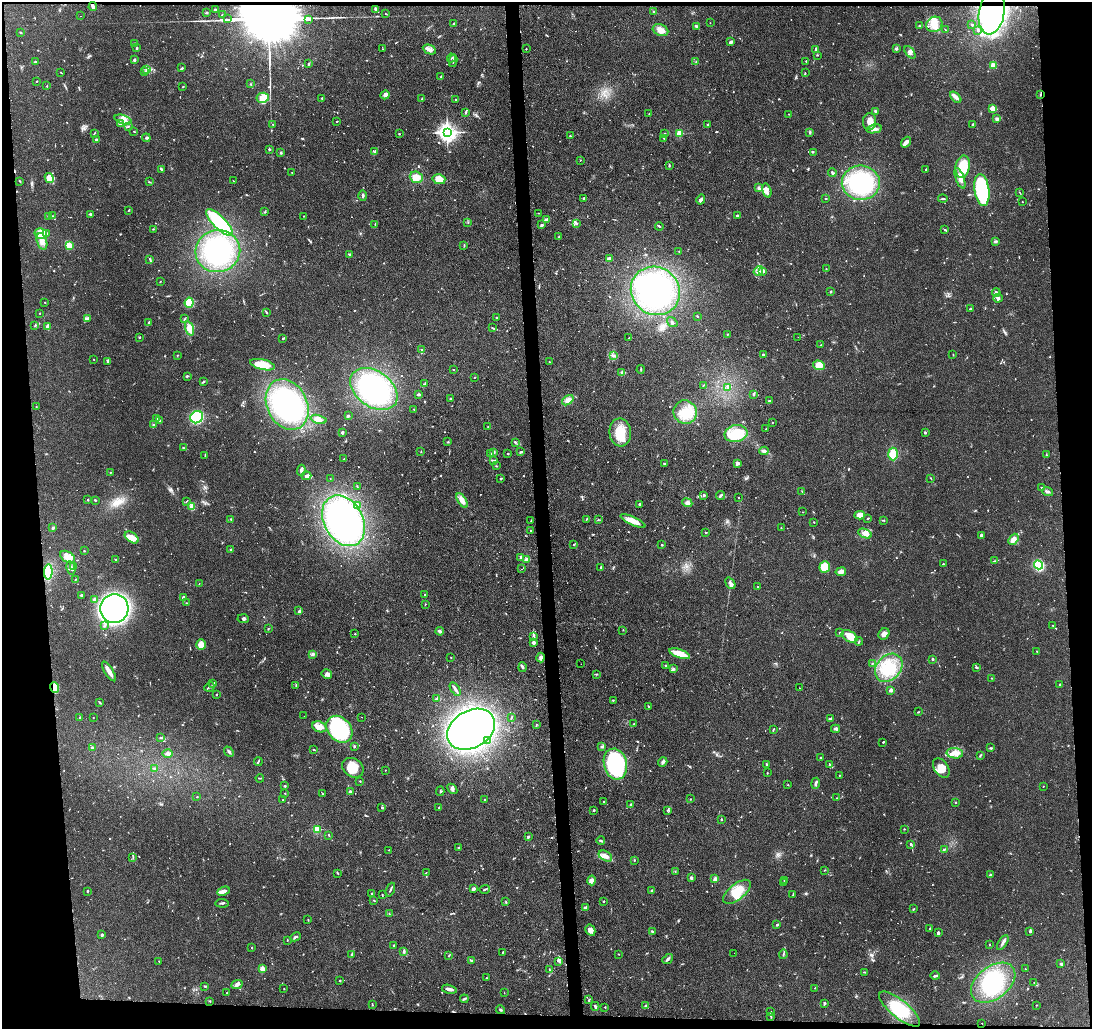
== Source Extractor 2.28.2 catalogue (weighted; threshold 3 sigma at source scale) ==
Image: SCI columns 1-4359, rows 113-4219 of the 4359 x 4331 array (HDU 1 of 3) = the unmasked area's bounding box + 8 px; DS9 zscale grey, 4 x 4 block average (1 PNG px = mean of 4 x 4 image px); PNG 1094 x 1031 px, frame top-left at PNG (2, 2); each listed source drawn as its Kron ellipse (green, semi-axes under 4 px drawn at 4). Shown black and unused: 9% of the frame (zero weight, under 2 of 3 exposures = <1% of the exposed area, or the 3 px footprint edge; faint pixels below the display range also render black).
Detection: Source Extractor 2.28.2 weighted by HDU 2 'WHT'. Background 0.126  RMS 0.0067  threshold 0.03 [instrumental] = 3 sigma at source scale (4.5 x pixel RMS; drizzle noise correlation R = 1.50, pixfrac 1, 0.05/0.05 arcsec/px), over >= 5 px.
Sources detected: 1026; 6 too faint to see at this stretch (4 x 4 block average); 14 inside a brighter object's white glare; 13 cosmic-ray / hot-pixel residue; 3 long thin detections or spike segments (spike, bleed or trail) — neither listed nor drawn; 31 coinciding with a brighter row at this scale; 48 inside a brighter listed object's ellipse — not listed separately; of the other 911, all 500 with FLUX_AUTO >= 1.78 (the completeness limit of this list) listed and drawn (411 fainter detections not listed), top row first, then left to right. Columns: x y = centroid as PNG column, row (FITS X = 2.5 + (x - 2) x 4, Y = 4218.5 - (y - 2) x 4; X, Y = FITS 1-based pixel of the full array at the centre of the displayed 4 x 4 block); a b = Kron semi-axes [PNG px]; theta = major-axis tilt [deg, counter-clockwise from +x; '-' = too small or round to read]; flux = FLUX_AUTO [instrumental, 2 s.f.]
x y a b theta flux
93 7 4 2 - 19
376 9 4 2 - 6.4
215 10 2 2 - 11
653 11 3 2 - 2.9
992 12 22 12 80 800
207 13 2 2 - 5.9
386 14 2 2 - 2.1
222 15 3 2 - 3.3
80 16 2 2 - 2
227 19 4 2 - 1300
308 19 4 2 - 1500
454 23 3 2 - 3.1
710 23 2 2 - 2.4
934 24 8 7 - 41
971 25 2 2 - 4.3
696 26 3 2 - 13
919 26 2 2 - 2.2
945 29 2 2 - 2
660 30 8 5 -20 26
978 30 2 2 - 8.4
21 32 3 2 - 4.3
731 42 3 2 - 8.9
135 43 3 2 - 6
137 48 2 2 - 2.6
383 49 2 2 - 2.3
526 49 2 2 - 4
816 49 3 2 - 6.3
896 49 2 2 - 10
429 50 7 3 -24 21
910 52 7 4 -51 14
817 55 3 2 - 2.2
451 58 4 2 - 3
134 60 2 2 - 9.1
453 61 6 2 79 5.4
806 61 2 2 - 3.5
35 62 2 2 - 9.5
696 62 2 2 - 2
308 64 3 2 - 3.9
993 65 3 3 - 22
182 68 3 2 - 3.5
146 69 2 2 - 2.8
145 71 2 2 - 2.7
61 72 3 2 - 2.1
805 73 2 2 - 2
441 77 2 2 - 3.2
37 81 2 2 - 2.4
251 84 3 2 - 2.1
47 86 2 2 - 2.7
183 87 2 2 - 3.1
385 95 4 3 - 17
1041 95 3 2 - 3.7
956 97 7 3 -48 21
263 98 6 5 - 44
322 98 2 2 - 2.7
422 98 3 2 - 2.9
455 99 2 2 - 2.2
993 108 3 3 - 22
875 111 3 2 - 4.4
466 112 4 2 - 5.1
649 114 2 2 - 2.2
789 114 2 2 - 1.9
997 119 3 3 - 8.3
123 120 9 4 -18 34
337 121 2 2 - 2.4
870 121 8 6 81 37
120 124 4 2 - 5.8
973 124 3 2 - 3.4
273 125 3 2 - 2.6
708 125 3 3 - 5.1
129 126 2 2 - 2.2
874 129 7 3 12 17
134 131 2 2 - 2.7
447 132 3 3 - 2200
810 132 3 2 - 5.2
94 133 2 2 - 2.2
664 133 2 2 - 3.7
680 133 2 2 - 210
399 134 2 2 - 7.8
571 136 2 2 - 2.2
146 138 4 3 - 5.6
664 138 2 2 - 1.8
96 140 3 3 - 6.6
906 142 6 3 49 20
269 149 2 2 - 4.4
375 151 3 2 - 5.3
813 152 3 2 - 2.5
281 153 2 2 - 5.8
580 160 2 2 - 2.3
669 165 3 2 - 3.9
963 167 11 7 79 130
161 169 4 2 - 8.3
926 169 3 2 - 2.4
292 172 2 2 - 1.9
832 173 4 2 - 5.7
416 177 6 5 - 38
49 178 5 4 - 17
960 178 11 3 -70 22
439 179 6 5 - 36
20 181 2 2 - 4.1
233 181 2 2 - 1.8
149 182 3 2 - 2.6
861 183 19 17 -6 420
759 188 3 2 - 14
982 190 16 7 -82 370
767 191 7 4 -75 19
1019 192 3 2 - 2.1
363 195 5 2 - 6.2
584 198 2 2 - 10
826 199 2 2 - 7.7
943 199 5 2 - 3.8
701 200 5 2 - 11
1022 202 2 2 - 3.3
128 210 2 2 - 3.6
265 211 3 2 - 3
539 213 3 2 - 2
90 214 2 2 - 6.3
48 216 2 2 - 3
52 216 2 2 - 3.1
304 216 2 2 - 2
737 216 4 2 - 9.5
546 220 4 3 - 11
219 222 17 6 -45 260
468 222 2 2 - 1.9
576 223 3 3 - 6
375 224 2 2 - 2.6
542 225 3 2 - 6.6
659 226 4 2 - 3.9
153 229 3 2 - 2.2
944 229 3 2 - 4.1
41 233 6 5 - 58
47 233 3 2 - 5.4
559 237 2 2 - 7.1
42 241 8 5 -72 26
995 241 4 2 - 5.9
69 245 4 3 - 29
464 246 3 2 - 2.7
218 251 22 21 - 290
679 252 2 2 - 2.1
350 254 4 2 - 4.2
150 259 2 2 - 2.2
609 259 3 3 - 12
826 269 2 2 - 1.8
758 271 5 3 - 12
762 271 3 3 - 6.8
160 282 2 2 - 1.9
655 291 25 23 -38 550
830 291 2 2 - 4.6
996 293 4 2 - 15
998 298 5 4 - 9.6
45 302 2 2 - 1.9
189 303 5 4 - 140
971 309 3 2 - 5.3
266 312 2 2 - 2.4
40 313 2 2 - 4.9
697 316 3 2 - 2.5
87 318 3 2 - 5.1
496 318 2 2 - 6
185 319 2 2 - 3
149 322 3 2 - 6.6
672 322 5 2 - 5.8
35 326 2 2 - 1.9
48 327 3 2 - 23
190 328 7 4 -71 43
492 328 3 2 - 4.2
727 334 2 2 - 3.3
139 337 2 2 - 4.7
798 337 2 2 - 2
283 338 2 2 - 3
629 338 2 2 - 6.6
821 345 2 2 - 2.6
422 349 3 2 - 1.9
177 355 2 2 - 2.1
613 355 2 2 - 2.5
763 355 2 2 - 25
953 355 2 2 - 1.9
94 359 2 2 - 1.9
108 361 3 2 - 8.1
549 362 2 2 - 2.7
263 365 13 5 -13 88
819 365 6 4 -18 42
641 369 4 2 - 3.2
454 370 2 2 - 2.5
622 373 2 2 - 27
187 376 3 2 - 3.6
474 377 2 2 - 1.9
203 382 3 2 - 5.5
425 384 3 2 - 4.7
704 385 2 2 - 2.7
728 388 3 2 - 5.1
374 389 26 17 -36 560
419 394 3 2 - 9.3
754 394 4 2 - 3.6
450 398 2 2 - 5.9
568 400 6 4 36 18
769 401 2 2 - 5.4
287 404 26 20 -64 550
36 407 2 2 - 1.9
414 409 2 2 - 1.8
685 412 12 11 - 85
348 416 3 2 - 5.6
197 417 7 6 - 180
157 419 3 2 - 4.1
318 419 8 4 -15 21
159 421 4 2 - 7.7
772 423 2 2 - 2
154 424 2 2 - 2.1
488 427 2 2 - 2.4
766 429 2 2 - 2.7
620 432 14 11 -82 94
342 433 2 2 - 15
925 433 2 2 - 12
736 434 11 8 11 170
448 442 2 2 - 2.4
515 442 3 2 - 4.3
183 448 2 2 - 4.5
421 451 2 2 - 2.2
764 451 4 3 - 9.1
494 452 4 3 - 7.7
521 452 4 2 - 4.6
490 454 3 2 - 4.3
508 454 2 2 - 5.8
893 454 6 5 - 65
205 455 4 2 - 2.8
1046 455 2 2 - 3.3
344 459 2 2 - 6.5
494 461 4 2 - 8.8
737 463 4 2 - 15
664 464 2 2 - 5.6
496 466 2 2 - 3
301 470 6 3 85 11
110 472 2 2 - 3.5
307 476 5 4 - 12
931 478 3 2 - 1.9
330 479 2 2 - 2.3
501 479 3 2 - 3.2
357 486 3 2 - 2.6
1041 487 2 2 - 4.1
802 491 3 2 - 2.2
1048 492 5 2 - 9.9
704 495 3 2 - 5
720 495 5 2 - 6.8
738 498 2 2 - 4.7
88 500 2 2 - 3.9
95 500 2 2 - 4
186 501 3 2 - 2.2
462 501 8 4 -57 27
687 503 5 4 - 9.9
639 504 2 2 - 15
357 505 3 3 - 5.9
192 507 2 2 - 46
803 512 2 2 - 1.8
860 515 5 4 - 46
868 518 2 2 - 4.4
231 519 2 2 - 4.1
586 519 3 2 - 2.2
531 520 3 2 - 2.2
598 520 2 2 - 2.6
883 520 3 2 - 3.4
343 521 27 19 -62 800
633 521 14 4 -24 50
814 522 2 2 - 2.1
53 528 2 2 - 16
781 528 2 2 - 2.1
531 531 3 2 - 3.7
706 532 2 2 - 2.8
865 534 7 3 -25 16
981 535 4 3 - 5.9
132 538 8 4 -35 52
1013 539 6 4 50 25
574 545 2 2 - 1.9
662 545 2 2 - 5.9
230 549 2 2 - 6.3
84 551 2 2 - 2.6
68 557 8 5 -31 25
520 557 2 2 - 3.4
115 559 3 2 - 2.9
526 559 2 2 - 65
995 561 4 2 - 3.7
943 564 2 2 - 4.5
1038 565 4 4 - 200
73 567 4 2 - 6.3
601 567 2 2 - 3.7
825 567 6 5 - 54
71 568 7 2 -79 8.8
522 569 2 2 - 2.3
48 572 7 3 89 160
841 572 5 3 - 19
75 580 2 2 - 2.2
730 583 6 3 -55 11
199 584 2 2 - 2.1
757 587 2 2 - 1.8
81 595 3 2 - 4.5
425 595 3 2 - 2.2
183 598 3 2 - 5.8
94 599 2 2 - 7.2
187 603 3 2 - 4
425 604 2 2 - 2.4
114 608 14 14 - 1300
299 611 3 2 - 4.2
243 619 5 2 - 8.3
104 626 3 2 - 6.1
1053 626 2 2 - 2
268 629 2 2 - 3.2
623 630 2 2 - 1.8
440 631 4 2 - 12
840 632 2 2 - 5.6
355 634 2 2 - 2.7
884 634 6 5 - 16
849 636 8 5 -32 31
533 637 4 2 - 6.6
859 641 4 2 - 3.4
533 643 3 3 - 11
201 644 5 5 - 52
1037 651 2 2 - 2.3
313 654 4 3 - 7.8
680 654 11 4 -19 65
451 657 2 2 - 2.6
541 657 5 3 - 10
932 659 3 2 - 5.7
581 664 2 2 - 1.8
872 664 2 2 - 2
665 665 2 2 - 12
522 667 5 3 - 6.4
976 667 3 2 - 6
889 668 16 12 49 130
673 669 3 2 - 6.1
109 671 11 3 -57 32
327 674 5 4 - 13
596 674 2 2 - 2
991 678 2 2 - 1.9
213 684 4 2 - 3.7
1059 684 2 2 - 3
296 685 3 2 - 3
209 687 5 2 - 6.8
54 688 5 4 - 49
799 688 2 2 - 2.6
455 689 7 2 -58 11
891 690 2 2 - 57
216 694 2 2 - 3
437 698 3 2 - 3.9
613 700 2 2 - 3.7
100 702 4 2 - 3.4
648 706 3 2 - 2.2
918 712 2 2 - 4.2
304 716 2 2 - 2.4
80 717 2 2 - 2.4
362 717 2 2 - 2.2
93 718 2 2 - 2.4
511 718 2 2 - 2.4
830 719 4 2 - 9.6
536 724 2 2 - 1.8
634 724 2 2 - 2.1
319 727 7 5 -23 33
339 729 15 11 -48 700
471 729 25 18 31 1800
835 729 4 3 - 7
773 730 4 2 - 3
161 738 3 2 - 4
487 740 2 2 - 2.1
883 742 2 2 - 1.9
354 746 3 2 - 4.6
602 746 3 2 - 6.5
93 747 2 2 - 7.3
991 748 3 2 - 5.2
314 750 2 2 - 2.2
229 752 5 2 - 8.2
168 753 5 3 - 13
955 753 8 5 -5 34
980 756 2 2 - 2.9
821 757 2 2 - 2.5
258 761 4 2 - 4.2
663 762 5 3 - 10
615 764 15 11 -76 640
766 764 3 2 - 2.8
830 764 4 2 - 4.3
353 768 11 9 -34 64
941 768 11 7 -56 41
154 769 2 2 - 4
385 770 2 2 - 3
767 773 2 2 - 2.6
839 775 2 2 - 2.6
260 778 4 2 - 3.5
360 781 2 2 - 2.7
816 783 5 2 - 11
788 785 2 2 - 2.4
285 786 2 2 - 2.9
1043 786 2 2 - 2.2
452 789 6 3 -46 12
440 791 4 2 - 5
350 792 2 2 - 40
285 793 2 2 - 1.8
323 794 2 2 - 2.1
197 797 3 2 - 2.2
836 798 2 2 - 1.8
484 799 2 2 - 5.3
691 799 2 2 - 3.2
283 800 2 2 - 1.8
604 801 2 2 - 3
956 802 2 2 - 3.2
631 805 2 2 - 20
382 807 3 2 - 3
439 807 2 2 - 3.4
593 810 2 2 - 4.8
667 810 2 2 - 1.9
721 819 2 2 - 5.6
317 829 2 2 - 240
904 829 2 2 - 2
329 835 2 2 - 4.6
529 836 3 2 - 6.4
601 841 4 2 - 5.5
910 844 3 2 - 5.4
458 847 2 2 - 7.7
944 849 4 2 - 5
389 850 2 2 - 2.6
605 856 7 5 -30 24
133 858 2 2 - 2.6
634 860 3 2 - 2.1
825 870 2 2 - 2.7
675 871 2 2 - 2.4
338 873 4 2 - 3.8
426 873 2 2 - 2
990 875 2 2 - 29
691 878 3 2 - 9.9
715 879 2 2 - 70
592 880 5 4 - 19
784 881 2 2 - 1.9
783 883 2 2 - 2
473 889 3 2 - 9.7
484 889 5 2 - 5.9
390 890 7 2 67 6.2
87 891 3 2 - 2.9
223 891 6 4 25 17
651 891 3 2 - 9.9
737 892 16 8 39 70
372 893 2 2 - 3.2
793 894 3 2 - 2.6
382 895 3 2 - 2.5
374 900 3 2 - 2.8
603 901 2 2 - 3.2
506 902 2 2 - 2.2
222 903 6 2 -3 5.7
585 908 2 2 - 29
913 909 2 2 - 3.7
389 914 2 2 - 1.8
308 920 2 2 - 2.3
777 925 2 2 - 5
929 929 3 2 - 1.8
590 930 6 4 -60 19
652 931 2 2 - 4.8
1029 931 3 2 - 3
938 933 3 2 - 7.9
102 935 2 2 - 7.9
296 937 5 2 - 6.4
287 940 2 2 - 2.2
1003 943 8 2 57 11
990 944 2 2 - 2.7
394 945 2 2 - 14
252 947 2 2 - 2.6
404 951 2 2 - 14
503 952 2 2 - 2.5
734 953 2 2 - 6
352 954 4 2 - 4.6
618 954 3 2 - 2.1
783 954 5 2 - 4.4
449 955 3 2 - 3
668 959 6 2 40 7.7
472 960 2 2 - 2.5
159 961 2 2 - 2.6
559 961 4 3 - 7.1
1061 964 2 2 - 10
262 969 2 2 - 98
549 969 3 2 - 3.5
1025 969 2 2 - 2.2
864 972 3 2 - 2.7
935 976 4 2 - 3.6
486 978 2 2 - 1.9
340 980 2 2 - 2.2
993 983 25 16 38 220
1034 983 2 2 - 2.1
237 984 6 3 23 13
205 986 4 2 - 4.3
815 988 2 2 - 1.9
284 989 2 2 - 2.4
449 989 7 2 -13 15
227 993 2 2 - 2.1
504 993 2 2 - 1.9
464 999 4 2 - 8.5
589 1000 3 2 - 3.4
210 1001 2 2 - 2.2
824 1003 3 2 - 6.1
372 1005 2 2 - 2
1036 1005 2 2 - 1.9
595 1006 4 2 - 6.4
645 1006 3 3 - 4.4
605 1007 2 2 - 5.1
900 1009 25 9 -39 170
500 1010 4 2 - 5.2
771 1012 2 2 - 2
771 1016 2 2 - 3
982 1023 2 2 - 4.1
Overlapping masked pixels (flux is a lower limit): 4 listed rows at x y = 93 7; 992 12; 1041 95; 54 688
Diffuse or blended objects may show on this block-average render without a row.